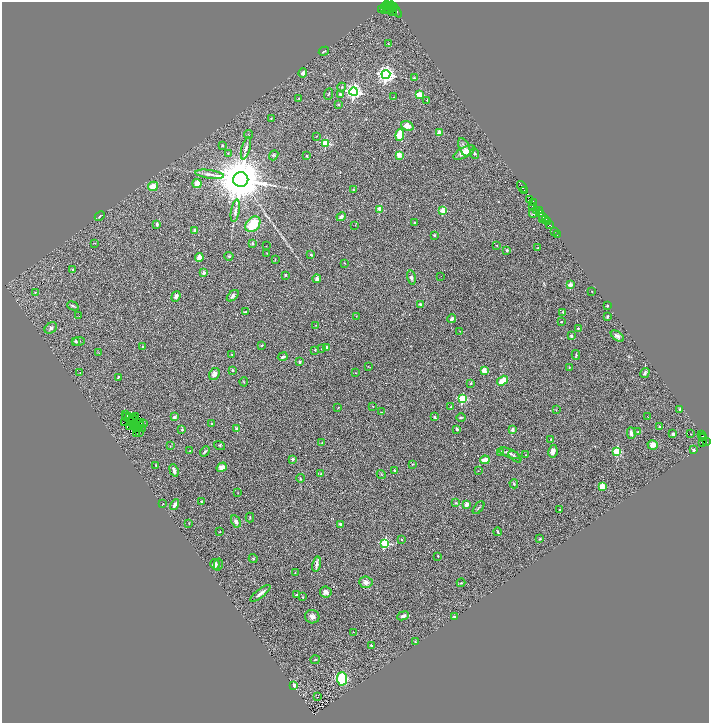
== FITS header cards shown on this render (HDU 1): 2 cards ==
NAXIS1  =                 1413
NAXIS2  =                 1441

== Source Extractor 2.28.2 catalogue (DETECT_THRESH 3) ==
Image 1413 x 1441 px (HDU 1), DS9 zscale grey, zoomed out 1/2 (1 PNG px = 2 x 2 image px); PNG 711 x 725 px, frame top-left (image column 1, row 1441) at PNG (2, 2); each listed source drawn as its Kron ellipse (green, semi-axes under 4 px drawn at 4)
Background 0.651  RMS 0.067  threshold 0.2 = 3 sigma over >= 5 px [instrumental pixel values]
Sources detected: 290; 45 cannot appear on this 1/2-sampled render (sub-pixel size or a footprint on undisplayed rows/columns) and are neither listed nor drawn; the other 245 listed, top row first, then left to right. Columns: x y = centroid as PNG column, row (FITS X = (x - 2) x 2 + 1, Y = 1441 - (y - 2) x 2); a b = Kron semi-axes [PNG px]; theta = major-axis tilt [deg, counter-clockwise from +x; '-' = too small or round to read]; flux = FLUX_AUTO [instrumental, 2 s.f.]
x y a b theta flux
390 3 3 3 - 380
386 5 4 2 - 55
387 7 5 2 - 130
394 7 2 1 - 130
391 8 2 2 - 36
382 9 3 2 - 230
384 9 4 2 - 190
388 10 2 2 - 97
395 10 9 3 -49 860
392 12 4 1 - 36
388 44 3 3 - 8.8
324 51 5 3 - 15
303 73 4 4 - 48
386 74 4 4 - 4900
414 78 2 2 - 37
342 87 4 3 - 14
354 92 4 4 - 3600
329 94 6 2 68 11
340 94 2 2 - 42
419 94 3 2 - 330
394 97 3 2 - 4.2
299 98 3 2 - 7.1
427 100 2 2 - 15
339 104 2 2 - 13
271 118 3 2 - 5.6
407 126 6 4 -19 83
439 133 2 2 - 220
248 134 4 2 - 9.4
400 135 6 3 85 330
317 136 3 2 - 6.9
326 143 3 3 - 750
222 146 3 3 - 14
464 147 10 5 -67 60
246 148 11 3 75 38
464 152 12 5 27 130
228 153 3 2 - 6.7
475 153 5 3 - 18
274 155 5 4 - 18
399 155 2 2 - 270
307 156 2 2 - 24
209 174 14 3 -7 55
241 180 7 7 - 72000
197 183 4 4 - 88
153 186 5 4 - 160
522 187 6 2 -55 530
353 190 3 2 - 10
525 190 3 2 - 40
530 200 3 2 - 170
533 202 3 2 - 170
533 206 3 2 - 36
380 209 2 2 - 270
443 210 3 2 - 320
537 210 2 2 - 67
539 210 3 1 - 58
235 211 11 3 80 40
533 213 4 3 - 16
541 214 3 2 - 400
100 216 5 2 - 12
543 216 2 2 - 210
341 217 5 3 - 38
542 219 2 1 - 34
546 219 3 2 - 120
547 222 2 1 - 63
415 223 3 2 - 7.2
157 224 3 3 - 28
253 224 9 6 48 350
549 224 4 2 - 200
355 225 3 2 - 3.5
195 230 2 2 - 98
554 231 2 1 - 37
435 235 2 2 - 37
557 235 2 1 - 15
95 243 4 2 - 6.1
252 244 3 3 - 14
497 245 2 2 - 5.8
266 246 2 2 - 4.3
538 248 2 2 - 5.5
507 250 2 2 - 29
267 253 2 2 - 6.2
311 255 2 2 - 33
229 256 4 3 - 16
199 258 4 3 - 110
275 260 2 2 - 5.8
345 263 3 2 - 5.5
73 270 2 2 - 26
204 273 2 2 - 140
285 275 2 2 - 27
441 276 2 1 - 9.3
411 278 7 4 -77 28
317 279 4 3 - 50
570 285 2 2 - 190
592 291 2 1 - 3.6
35 292 2 2 - 5.9
176 296 5 4 - 32
233 296 7 4 40 35
420 304 4 3 - 20
73 306 6 2 -24 19
607 306 3 2 - 11
245 312 3 2 - 9.2
563 312 3 3 - 16
79 316 2 1 - 5.3
356 316 2 2 - 4
607 317 3 2 - 20
452 319 4 3 - 36
561 322 2 2 - 8.1
316 325 2 2 - 4.5
51 328 7 5 36 33
578 328 2 2 - 14
460 331 3 2 - 4.6
571 336 3 3 - 15
617 336 7 4 -36 33
75 341 4 3 - 19
79 341 6 3 7 14
262 345 3 2 - 8.9
142 346 2 2 - 6.5
326 347 2 2 - 57
321 349 2 2 - 10
315 350 2 2 - 20
99 353 3 2 - 7
232 355 2 2 - 6.3
576 355 5 2 - 11
283 357 5 3 - 26
300 362 2 2 - 53
368 367 3 2 - 6.4
569 367 3 3 - 6.3
232 370 2 2 - 38
484 371 2 2 - 300
80 372 3 2 - 6.6
356 373 2 2 - 4.6
645 373 5 3 - 23
214 374 6 5 - 64
118 377 3 2 - 14
503 381 6 3 32 240
244 382 4 2 - 7.6
471 383 3 3 - 13
463 399 3 3 - 1000
373 406 2 2 - 4.5
451 407 2 2 - 19
338 408 2 1 - 4.3
680 409 2 2 - 42
556 410 2 2 - 4.5
382 412 4 2 - 8.1
126 415 2 1 - 4
127 416 3 2 - 1.8
132 417 2 1 - 3.4
135 417 2 1 - 4.4
174 417 3 3 - 36
435 417 3 3 - 16
461 417 5 2 - 11
648 417 2 1 - 5
130 418 4 2 - 0.87
132 420 3 1 - 3.4
125 422 3 1 - 1.2
130 422 2 1 - 3.1
141 423 3 2 - 4.8
143 424 2 1 - 10
212 424 2 2 - 7
139 425 2 1 - 2.8
134 426 2 2 - 7
136 426 2 1 - 6
130 427 2 1 - 4.5
659 427 2 2 - 14
137 428 3 1 - 6.7
142 429 2 1 - 9.2
237 429 4 3 - 34
457 429 3 2 - 40
182 430 2 2 - 22
513 430 4 3 - 57
139 432 2 2 - 3.2
638 432 3 3 - 11
136 433 3 1 - 4.9
631 433 6 3 -75 47
673 434 3 3 - 29
691 434 2 2 - 15
701 434 2 1 - 11
702 436 2 2 - 35
704 437 2 1 - 24
551 439 2 2 - 12
703 442 4 3 - 120
706 442 3 2 - 270
322 443 3 2 - 9.8
220 445 6 3 -20 13
653 445 5 4 - 110
170 446 3 2 - 6.9
694 450 3 3 - 20
190 451 3 2 - 7.5
205 451 6 3 47 18
553 451 6 4 79 53
617 451 3 3 - 630
500 452 3 2 - 24
509 453 11 3 -21 50
526 455 3 2 - 6.6
515 457 7 3 -40 20
292 459 2 2 - 60
485 460 4 3 - 160
413 464 4 2 - 9.1
156 465 3 3 - 8.9
222 467 5 4 - 85
174 470 6 3 -70 53
394 470 3 2 - 10
478 470 2 1 - 3
321 474 4 3 - 14
381 474 4 3 - 12
300 478 4 3 - 13
514 484 5 3 - 16
602 486 3 3 - 410
238 493 2 1 - 5.8
201 502 4 4 - 13
456 503 3 3 - 10
163 504 2 1 - 5.1
175 505 5 3 - 63
466 505 3 3 - 96
478 508 7 2 51 14
559 510 3 3 - 8.9
250 517 5 2 - 11
236 521 6 4 -62 37
189 523 3 1 - 5
341 524 4 3 - 33
220 532 2 2 - 5.6
498 532 4 2 - 15
540 539 3 3 - 16
401 540 2 2 - 20
385 543 3 3 - 980
438 556 2 2 - 11
253 559 4 4 - 16
215 564 5 4 - 56
317 564 7 3 78 46
218 565 6 3 78 18
295 573 3 2 - 7
366 582 7 5 -5 65
461 583 4 2 - 12
326 592 6 5 - 40
260 593 12 3 39 46
297 595 2 2 - 11
303 597 3 2 - 8.3
403 616 6 3 23 31
454 616 3 2 - 12
312 617 7 6 - 60
353 632 2 2 - 13
415 642 3 2 - 7.8
371 645 2 2 - 29
315 660 4 2 - 9.1
342 679 6 5 - 610
294 685 2 2 - 180
318 697 2 1 - 35
At the frame edge (FLAGS 8, measured only in part): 1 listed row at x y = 390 3
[45 sub-pixel or undisplayed-footprint detections neither listed nor drawn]